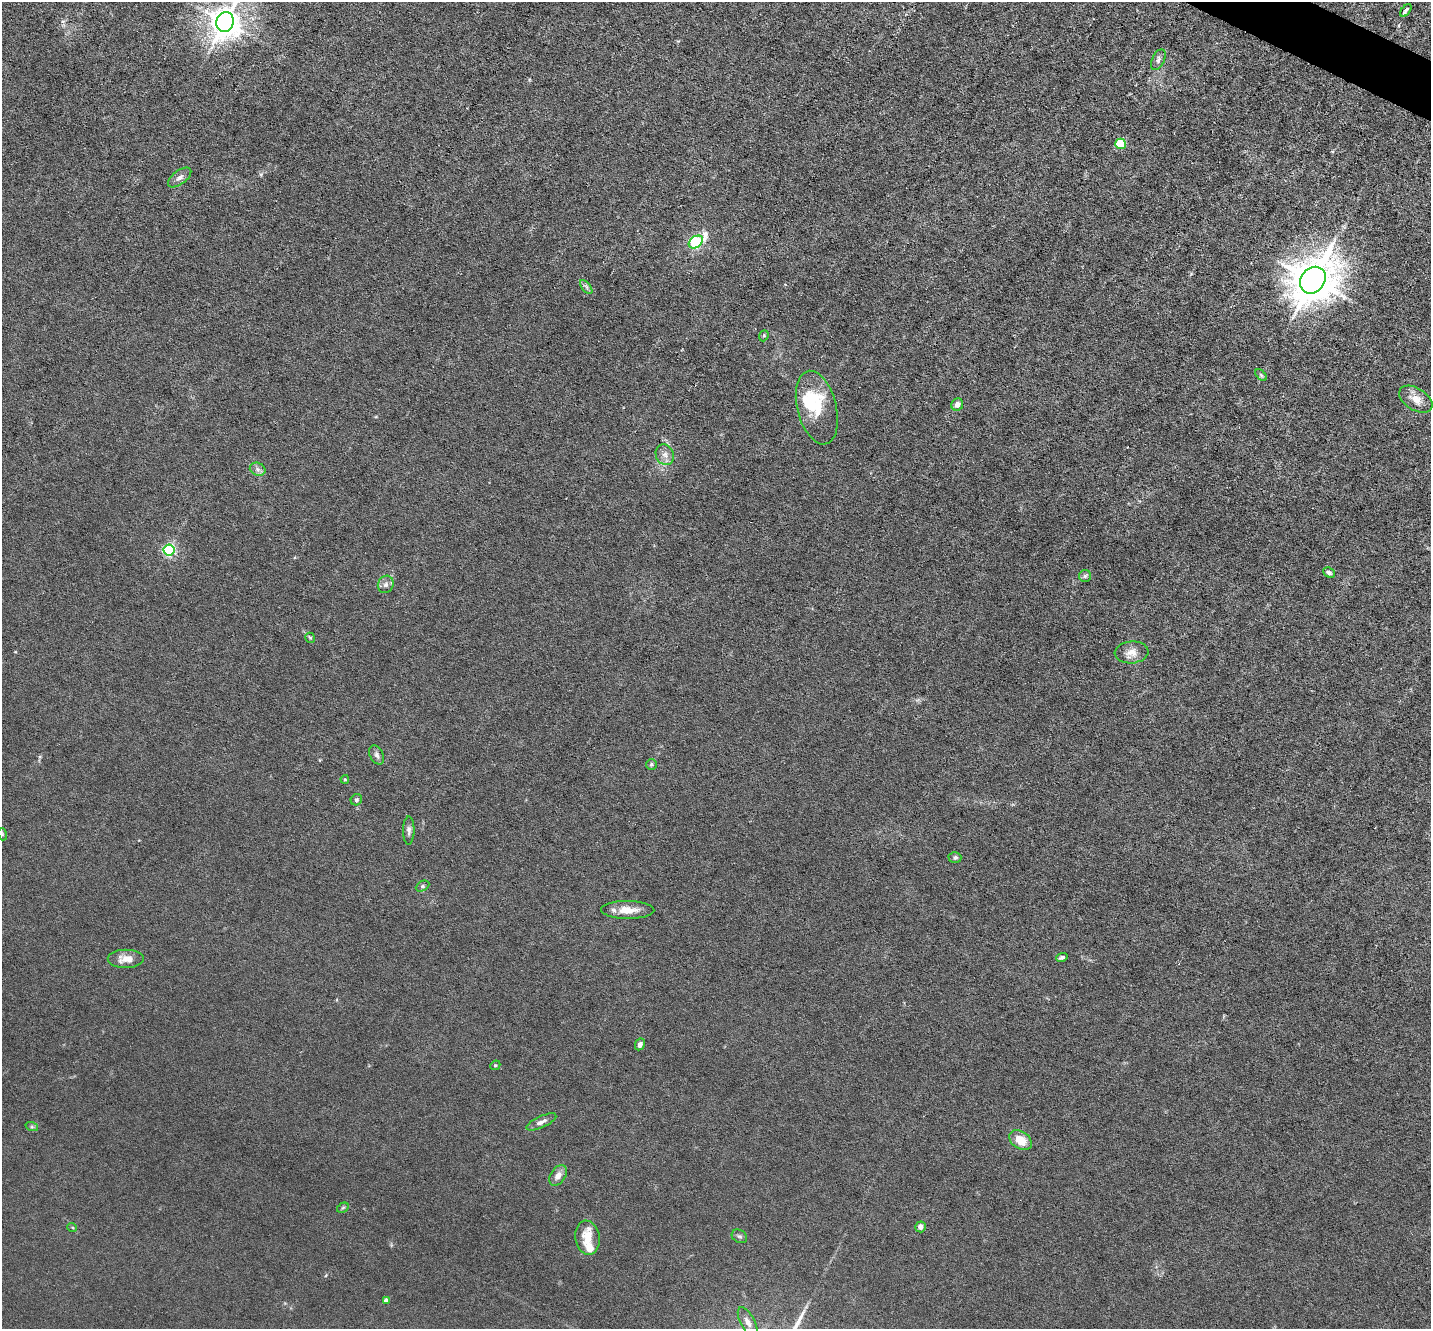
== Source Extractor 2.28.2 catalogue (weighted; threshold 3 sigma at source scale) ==
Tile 10 of 4 x 4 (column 2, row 3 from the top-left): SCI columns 1430-2858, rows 1607-2933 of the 5717 x 5729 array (HDU 1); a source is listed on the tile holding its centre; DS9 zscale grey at full resolution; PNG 1433 x 1331 px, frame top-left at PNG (2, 2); each listed source drawn as its Kron ellipse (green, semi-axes under 4 px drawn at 4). Shown black and unused: <1% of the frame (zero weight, under 3 of 6 exposures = <1% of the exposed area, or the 3 px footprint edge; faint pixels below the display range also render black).
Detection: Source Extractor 2.28.2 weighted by HDU 2 'WHT'; one run over the whole footprint, this tile lists its part. Background 0.0113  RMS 0.0037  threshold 0.015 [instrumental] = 3 sigma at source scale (4.09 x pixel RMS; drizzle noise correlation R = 1.36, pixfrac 0.8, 0.05/0.05 arcsec/px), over >= 5 px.
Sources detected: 48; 1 inside a brighter object's white glare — neither listed nor drawn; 2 inside a brighter listed object's ellipse — not listed separately; the other 45 listed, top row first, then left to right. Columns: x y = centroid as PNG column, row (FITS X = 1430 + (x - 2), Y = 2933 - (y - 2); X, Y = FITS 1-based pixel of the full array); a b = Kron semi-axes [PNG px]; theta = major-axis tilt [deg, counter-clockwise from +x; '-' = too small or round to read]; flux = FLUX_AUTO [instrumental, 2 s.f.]
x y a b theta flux
1406 10 7 3 53 0.94
225 22 10 8 71 570
1158 60 11 6 65 1.1
1120 144 5 5 - 20
180 177 14 7 37 1.8
696 242 8 5 35 48
1313 280 14 12 49 1300
586 287 8 4 -53 0.83
764 336 6 4 69 0.52
1261 375 7 4 -46 0.56
1416 399 18 11 -32 4
957 405 6 6 - 2.2
817 408 37 19 -76 14
665 455 10 9 - 2.1
258 469 8 6 -22 1.2
169 550 5 5 - 57
1329 573 6 4 -26 0.84
1085 576 6 6 - 0.8
386 584 9 7 63 1.4
310 638 5 4 - 0.43
1132 652 17 11 5 3.4
377 755 10 6 -62 1.2
651 764 5 5 - 0.52
345 779 4 4 - 0.34
356 800 6 5 - 0.66
409 830 14 5 89 1.3
2 834 6 4 -72 0.44
955 857 6 5 - 0.74
422 886 7 5 27 0.61
628 910 26 9 0 5.2
1062 958 6 4 18 0.76
126 959 18 9 0 4.1
640 1044 6 4 62 1.2
495 1065 5 4 - 0.47
541 1122 16 5 25 1.8
32 1127 6 4 -18 0.55
1020 1140 12 8 -35 5.7
558 1175 11 7 56 2.3
343 1208 6 4 30 0.46
72 1227 5 3 - 0.32
921 1227 5 5 - 1.6
739 1236 8 6 -30 0.83
587 1238 17 12 -79 6.1
386 1300 4 4 - 2.2
748 1322 16 7 -62 2
Isophote crosses this tile's border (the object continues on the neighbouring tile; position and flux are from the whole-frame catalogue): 1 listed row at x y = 225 22